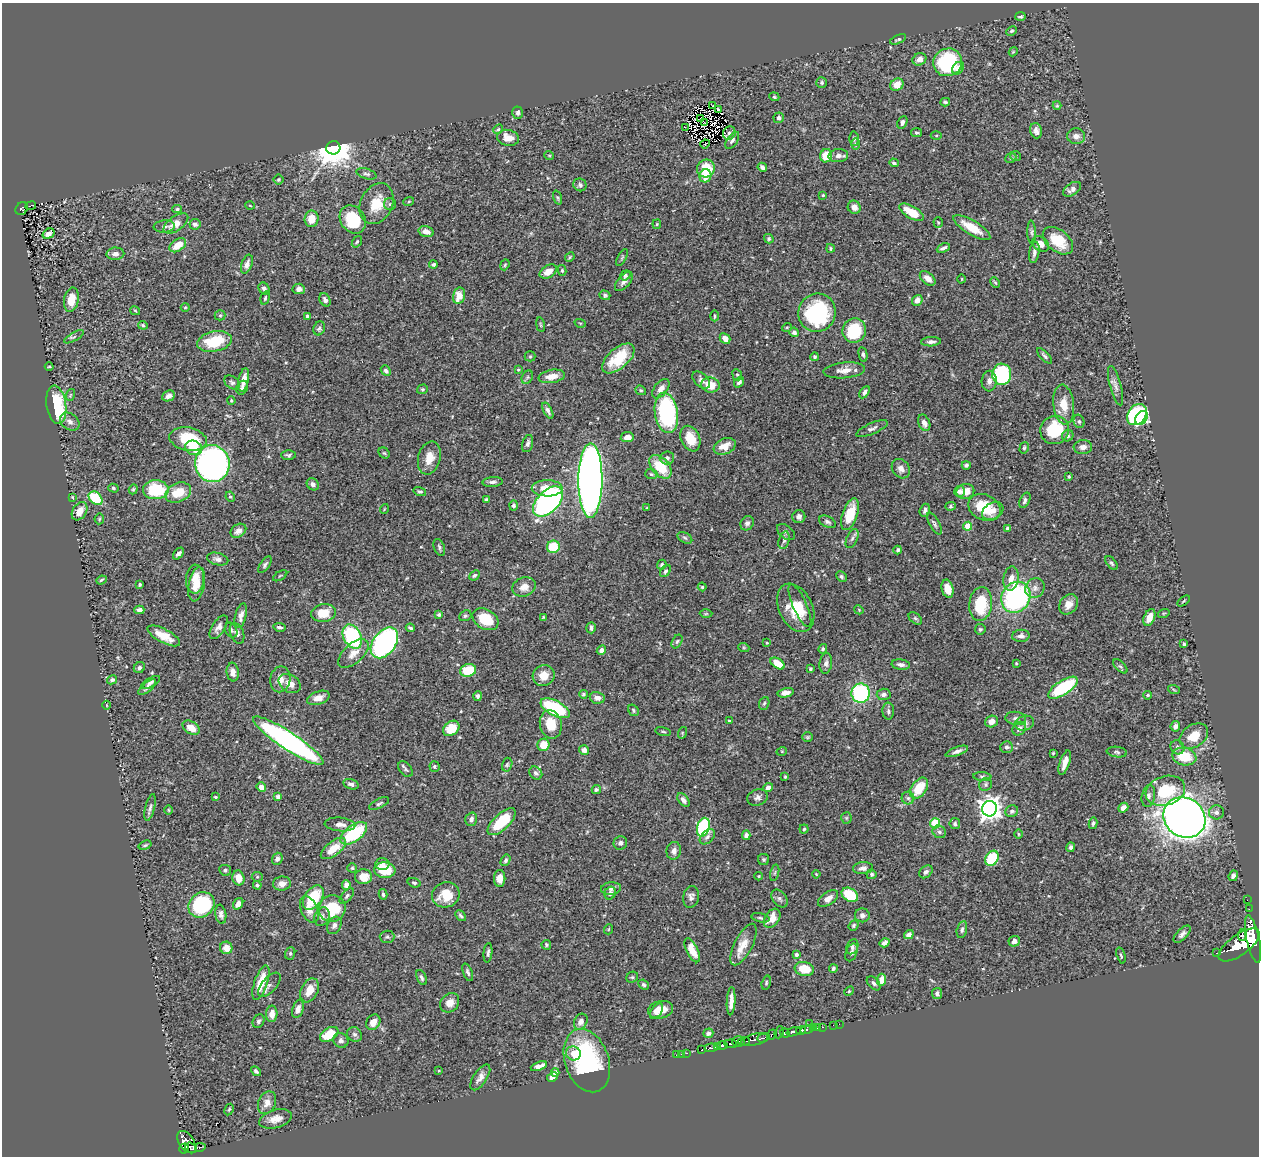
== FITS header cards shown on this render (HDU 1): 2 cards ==
NAXIS1  =                 1257
NAXIS2  =                 1154

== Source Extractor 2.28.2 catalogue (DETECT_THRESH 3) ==
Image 1257 x 1154 px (HDU 1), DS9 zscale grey, 1 PNG px = 1 image px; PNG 1261 x 1158 px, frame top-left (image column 1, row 1154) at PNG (2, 3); each listed source drawn as its Kron ellipse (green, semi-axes under 4 px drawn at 4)
Background 0.482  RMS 0.022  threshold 0.0663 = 3 sigma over >= 5 px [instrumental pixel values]
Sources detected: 522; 3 with non-positive FLUX_AUTO (blend fragments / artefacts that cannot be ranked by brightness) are neither listed nor drawn; of the other 519, the 500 brightest by FLUX_AUTO listed and drawn (19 fainter detections omitted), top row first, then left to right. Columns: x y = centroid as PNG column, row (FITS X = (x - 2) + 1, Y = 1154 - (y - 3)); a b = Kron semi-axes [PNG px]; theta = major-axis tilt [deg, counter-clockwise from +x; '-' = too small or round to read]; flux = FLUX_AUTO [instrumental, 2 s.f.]
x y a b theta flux
1020 16 5 4 - 3.5
1012 31 6 4 27 2.2
898 39 8 4 24 2.9
1013 52 4 3 - 1.3
919 59 7 6 - 8.2
948 62 14 14 - 130
958 68 7 5 46 11
822 83 5 5 - 3
897 85 7 6 - 20
774 97 5 4 - 1.8
945 102 4 3 - 2.6
1057 105 4 4 - 1.5
713 106 4 2 - 2
718 110 3 2 - 3.1
518 113 6 5 - 4
779 118 5 5 - 4.5
701 119 3 2 - 2
902 122 7 4 66 4.4
705 123 3 2 - 1.5
685 127 3 2 - 6.7
498 129 5 4 - 2.1
1036 131 8 5 -74 6.4
729 133 7 6 - 3.7
916 133 5 4 - 2.2
936 135 5 3 - 1.4
1076 136 9 8 - 8.1
508 138 11 8 -11 16
854 139 7 4 87 2.8
732 140 9 5 56 4.3
705 144 5 2 - 3.8
855 144 6 4 -90 2
333 148 7 6 - 4000
549 155 5 3 - 1.2
826 156 7 6 - 32
838 156 10 6 5 8.1
1016 156 5 4 - 2.1
1011 158 6 5 - 2.2
894 163 5 3 - 2.6
762 167 5 4 - 4.2
706 168 9 9 - 45
366 174 10 5 -16 3.9
705 176 6 6 - 18
278 180 5 5 - 2
580 185 7 6 - 3.9
1072 189 10 6 33 7.3
823 195 3 2 - 1.4
558 198 7 3 -71 2
409 201 5 3 - 1.4
377 204 21 16 64 36
390 204 6 6 - 3.2
250 205 4 3 - 1.2
31 206 5 4 - 34
854 207 7 6 - 9
22 209 7 5 51 70
177 209 5 4 - 2.6
912 212 13 6 -31 30
312 219 8 7 - 23
353 219 15 12 -55 68
938 222 5 4 - 1.9
176 223 14 7 35 19
195 224 6 5 - 5
657 224 5 4 - 1.6
164 227 10 6 4 4.7
972 228 21 7 -31 32
426 232 8 5 -15 9.5
1032 232 12 4 -87 3.3
48 234 6 4 31 6.5
769 239 5 4 - 2.6
1058 241 17 11 -38 37
357 242 6 4 53 2.1
1041 244 9 7 -37 11
178 245 9 5 33 24
830 248 4 3 - 1.7
943 248 7 3 26 3.9
1034 252 11 5 81 6.1
115 254 9 6 3 5.9
570 257 5 4 - 1.7
622 258 9 4 63 2.2
247 264 10 5 69 7.9
433 264 4 3 - 3.4
505 265 6 4 68 2.1
562 270 5 4 - 2.1
548 271 9 6 30 15
625 275 5 4 - 3.5
928 278 9 5 -41 10
962 279 4 3 - 1.3
624 281 11 6 49 6.1
995 283 5 3 - 2.1
264 289 6 5 - 4
299 289 6 5 - 5.3
605 295 5 4 - 3.2
459 296 8 6 78 18
265 298 7 4 75 2.3
71 300 12 7 79 24
325 300 7 5 -61 5.1
917 300 5 5 - 11
185 307 4 4 - 1.5
135 311 5 4 - 1.6
817 313 19 18 - 150
220 315 5 5 - 1.9
307 316 4 3 - 2.6
714 316 5 2 - 1.8
580 323 6 3 -17 1.6
143 325 5 4 - 2
540 325 7 3 -80 1.8
787 327 5 3 - 1.3
319 328 7 5 68 3.4
854 331 12 11 - 76
794 332 5 4 - 4.9
74 337 11 3 30 2.5
725 338 6 5 - 11
214 341 18 10 11 60
931 342 10 4 2 5.3
863 354 7 4 -79 3.3
530 356 5 5 - 2
1045 356 10 4 -47 3.4
814 357 4 4 - 2.9
618 358 19 10 41 42
49 366 4 3 - 1.3
518 370 4 3 - 1.5
844 370 21 8 5 14
386 371 6 4 -48 4.2
1002 374 10 9 - 160
737 375 6 4 -66 2.5
552 376 13 6 10 16
527 377 7 5 61 3
244 380 12 5 77 14
701 380 10 6 -44 5.9
989 381 10 7 86 7.6
232 382 9 6 -37 4
739 382 6 4 47 4.2
710 385 9 7 -8 25
1115 386 20 5 -75 7.8
242 388 7 5 61 4
422 389 5 4 - 2
661 389 11 6 52 9.1
641 390 5 4 - 2.3
864 392 7 4 59 4.3
70 395 6 3 71 1.7
168 396 7 5 25 7
231 401 4 3 - 1.6
56 405 19 9 -82 100
1064 405 20 10 -83 24
548 411 9 4 -63 4.4
666 413 20 11 -81 170
1137 415 11 9 52 120
1141 418 7 5 57 180
1079 421 7 5 -75 2.8
70 422 10 8 -37 7.7
924 423 8 5 -66 8.5
872 429 17 5 22 5.5
1055 430 14 14 - 75
1068 436 6 5 - 3.9
627 437 6 5 - 12
188 439 19 11 -10 62
690 439 13 9 -65 29
528 443 9 5 74 4.5
725 446 11 7 23 17
1083 447 9 7 4 8.1
194 448 9 7 -24 23
1024 448 6 4 74 2.2
384 453 6 5 - 2.1
288 455 7 4 -3 2.8
429 458 17 11 75 21
667 458 7 6 - 6
212 464 18 17 - 500
966 465 4 3 - 3.1
660 467 14 8 -49 50
901 469 10 8 -52 8.6
651 474 6 5 - 2.8
1069 477 3 3 - 1.5
590 481 37 12 89 1500
492 482 10 5 4 5.2
313 484 6 5 - 5.5
113 488 5 4 - 2.7
547 488 15 8 -1 28
133 489 5 4 - 2
156 490 13 9 1 75
420 491 6 4 -16 2.5
960 491 5 5 - 4.8
965 491 9 7 12 13
178 493 13 9 24 32
72 497 3 2 - 1.2
230 497 5 4 - 2
96 498 8 5 -42 58
486 500 4 3 - 3
1025 500 8 5 64 4.3
548 502 18 10 45 440
513 505 5 4 - 3.2
950 506 5 4 - 2.2
984 507 17 12 -24 47
647 508 3 2 - 1.5
384 509 5 3 - 1.2
925 510 7 5 73 4.6
80 511 10 7 58 15
993 511 11 8 29 11
850 514 17 7 71 40
799 517 6 6 - 5.3
99 519 5 5 - 1.9
827 522 9 5 -26 4
747 523 7 6 - 4.3
934 524 12 5 -61 3.9
968 526 4 4 - 32
1008 529 4 4 - 5.1
238 531 8 6 35 9.9
786 532 10 6 -38 4.1
685 538 8 5 -30 2.6
852 538 10 5 65 4.7
784 540 9 5 74 4.7
439 547 8 5 -69 3.5
553 547 6 6 - 46
898 550 4 3 - 2.9
178 554 7 4 48 5
218 559 11 6 -14 6.6
1111 563 8 4 -53 2.7
265 565 9 5 55 3.6
662 565 5 4 - 3.4
665 571 7 4 52 3
474 575 5 4 - 2.6
280 576 8 3 32 1.7
841 577 6 5 - 3.4
195 579 14 9 88 19
1011 579 12 7 83 11
101 580 5 4 - 2.2
197 584 17 8 79 25
139 585 3 3 - 2.2
524 587 12 9 19 14
702 587 4 4 - 1.8
1035 588 10 9 - 8.1
948 589 9 5 -75 17
1016 597 16 14 56 230
1184 601 7 3 35 1.7
981 604 17 11 83 61
1068 604 11 8 55 11
800 606 23 7 -66 16
796 608 25 16 -65 44
139 610 5 4 - 4.9
859 610 5 3 - 1.3
324 613 12 9 8 27
1164 613 6 3 18 1.5
439 614 4 4 - 2.8
706 614 6 4 1 1.8
241 616 13 5 76 7.6
465 616 6 5 - 2.7
543 617 3 2 - 1.4
1149 617 9 5 66 17
915 618 8 5 -40 2.9
485 619 14 9 -30 42
219 627 13 6 57 8.3
279 627 6 4 -9 3.5
410 628 5 2 - 2.7
591 628 5 4 - 4.2
980 629 5 5 - 2.4
231 630 8 5 -62 3.6
237 633 11 6 -69 5.7
164 636 18 7 -28 23
1021 636 9 6 4 5.3
352 637 13 8 -62 140
677 641 7 5 62 2.9
384 643 17 11 53 360
767 643 4 3 - 1.4
1184 644 4 3 - 2.2
744 648 5 3 - 1.5
823 649 5 4 - 2.5
601 650 5 4 - 7.6
353 653 18 9 42 15
778 663 8 5 -34 25
826 663 10 6 83 5.6
1016 663 4 3 - 1.5
901 665 9 5 -8 6
1120 666 9 4 -44 2.9
139 668 6 5 - 3.8
810 669 4 4 - 2.9
468 670 8 6 13 43
233 672 9 6 -83 8.7
544 675 11 10 - 17
280 679 13 10 79 12
112 680 5 4 - 3.5
150 683 11 4 31 4.1
290 683 12 8 -33 12
147 687 11 4 41 5.1
1063 688 17 7 33 110
1174 690 6 3 -20 1.5
786 693 8 4 11 7.4
861 693 9 9 - 160
583 694 4 4 - 2.3
884 694 7 5 4 5.2
1148 695 4 3 - 1.7
478 696 5 4 - 3.2
318 698 12 6 18 12
597 698 7 6 - 8.7
764 703 6 5 - 2.3
106 705 4 3 - 1.2
555 708 16 7 -28 130
633 710 6 4 -56 2.5
888 711 8 6 -88 4.1
1016 718 10 6 -7 5.4
729 721 3 3 - 1.3
991 721 6 5 - 8.4
1024 723 10 7 17 6.3
551 724 14 11 -78 29
1175 726 5 4 - 6.1
191 728 9 6 -32 15
451 728 9 7 38 32
1019 729 7 6 - 6.4
663 732 8 3 -11 2.1
682 733 6 3 73 1.7
1194 736 15 11 35 26
807 737 5 5 - 2
288 741 42 8 -33 490
543 745 6 6 - 25
1007 747 6 5 - 4.2
1177 747 7 6 - 4.1
584 750 5 4 - 7
782 751 5 3 - 1.4
957 751 12 4 19 5.7
1117 752 10 5 -7 3.4
1053 753 3 2 - 1.2
1184 757 12 8 -13 48
1065 763 13 5 72 12
507 765 7 5 74 2.6
434 766 5 5 - 2.5
405 769 9 6 -50 3.8
536 773 7 5 -44 4.2
982 776 9 4 -4 2.7
785 777 4 3 - 1.9
351 784 8 5 -16 4.7
986 784 7 6 - 3
261 787 5 4 - 8.6
768 788 5 4 - 8.5
919 788 12 7 54 38
596 790 4 4 - 2.5
1165 791 20 14 17 67
1148 796 11 6 80 6.1
215 797 3 3 - 1.6
278 797 4 4 - 4.9
757 797 10 8 16 6.5
908 798 6 6 - 4.2
683 800 8 5 -52 5.1
379 804 11 4 26 3.2
150 808 13 5 76 4.7
1123 808 5 4 - 6.9
989 809 8 7 - 1200
169 810 4 3 - 1.4
1012 811 6 5 - 4.2
1216 812 7 7 - 5.9
1184 817 22 19 -35 1700
846 818 5 5 - 2.2
471 819 7 5 74 6.4
501 822 17 8 43 58
935 823 5 5 - 60
1093 823 6 4 78 2.7
340 824 15 6 -5 9.5
955 824 5 5 - 3
703 827 10 6 74 180
804 829 4 4 - 2.2
939 832 7 6 - 4.1
354 833 15 8 37 99
1018 834 5 3 - 1.5
746 835 5 4 - 5.4
707 837 9 5 46 5.1
620 843 7 6 - 4.4
145 845 7 3 19 2.2
1071 847 5 4 - 5
333 849 15 7 37 26
674 851 9 7 80 7.3
992 858 8 6 58 72
277 859 6 5 - 6.2
506 860 6 4 58 3.3
764 860 5 5 - 2.8
382 864 7 6 - 5.5
352 868 4 4 - 2.1
863 868 10 6 5 6
225 870 6 5 - 3
385 870 10 8 -4 46
926 872 7 5 42 4.7
775 873 8 3 76 2.1
816 874 4 2 - 1.3
871 874 5 5 - 3.4
759 876 4 4 - 1.5
1233 876 5 4 - 5.3
257 877 5 5 - 2
363 877 8 7 - 21
238 878 7 6 - 17
500 878 8 5 89 12
282 883 9 7 8 8.8
414 883 7 4 -16 2.7
257 885 4 3 - 2.9
346 885 5 4 - 7.1
611 889 10 6 7 5.4
610 893 6 5 - 7
383 894 5 4 - 3
446 895 14 12 20 33
850 895 9 6 -33 59
347 896 9 5 48 3.6
313 897 14 8 56 58
691 897 11 8 79 6.7
780 899 10 6 -51 4.6
828 899 11 6 35 11
1247 900 2 2 - 6.2
238 904 6 4 55 7.5
201 905 14 12 39 120
332 908 14 13 - 60
1249 909 2 2 - 4.7
309 910 14 8 -67 12
221 914 9 5 -81 5.3
862 915 7 7 - 5.4
460 916 6 4 -49 2.8
322 917 9 7 65 5.5
760 918 9 4 -14 2.6
772 918 10 7 56 17
334 925 9 6 60 6.4
854 925 5 4 - 2.5
609 929 5 3 - 1.3
962 930 9 5 78 3.9
1182 934 11 5 46 5.5
909 935 5 4 - 6.1
1242 935 6 3 84 340
387 937 7 6 - 3
1253 939 24 6 -78 3300
1014 941 6 5 - 6.7
884 943 5 4 - 5.3
546 945 5 5 - 2.3
743 945 23 9 63 21
1239 945 24 10 36 5000
852 947 8 5 65 3.4
226 948 6 6 - 14
692 950 13 5 -64 21
851 952 9 5 69 5.1
290 953 6 5 - 2.5
488 953 10 4 84 4.3
1217 953 3 2 - 29
796 954 4 3 - 4.4
1121 955 8 3 -72 1.9
833 968 4 4 - 3.3
804 969 9 7 -10 33
468 972 9 4 -69 3.9
632 977 6 5 - 2.5
421 978 8 4 -66 3.5
881 980 6 4 85 15
261 983 18 6 71 38
766 983 7 4 74 2.2
874 983 8 5 -45 4
269 985 15 7 48 7
644 985 5 4 - 3
310 990 12 8 64 21
849 991 5 4 - 1.8
937 993 5 5 - 4.8
731 1001 14 4 87 12
450 1003 10 8 49 13
298 1009 9 5 74 8.4
661 1010 13 8 13 18
656 1011 9 5 52 7.3
272 1014 8 5 86 12
259 1021 7 5 60 3.6
373 1022 8 6 58 13
581 1022 8 6 60 9
809 1024 2 2 - 10
839 1024 2 2 - 5.5
833 1025 2 2 - 4.4
822 1027 3 2 - 11
813 1028 4 3 - 67
817 1028 3 3 - 28
807 1029 6 3 16 170
801 1030 5 4 - 370
779 1032 6 4 69 120
794 1032 7 3 19 460
708 1033 5 4 - 4.6
785 1033 5 4 - 220
329 1034 10 6 33 43
354 1034 8 7 - 4.5
772 1035 5 3 - 79
763 1038 6 3 17 200
341 1040 8 7 - 5.6
755 1040 14 5 14 390
744 1041 6 3 9 360
738 1042 6 5 - 740
731 1044 6 3 -7 380
722 1045 5 3 - 400
717 1046 4 3 - 180
711 1048 6 3 3 240
702 1049 3 3 - 52
573 1053 7 7 - 13
686 1053 3 2 - 19
682 1054 3 2 - 14
676 1055 2 2 - 6.8
587 1061 32 22 -71 190
539 1066 8 4 21 8.9
256 1071 5 4 - 3.7
439 1071 4 2 - 1.2
555 1072 4 4 - 11
480 1077 15 6 56 9.4
552 1077 6 4 27 5.9
267 1103 12 8 65 14
229 1109 6 4 62 2.1
276 1119 17 9 15 14
187 1142 12 7 -56 520
200 1147 5 3 - 61
184 1148 5 4 - 310
191 1148 6 4 -37 250
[19 fainter detections neither listed nor drawn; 3 non-positive-flux detections neither listed nor drawn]